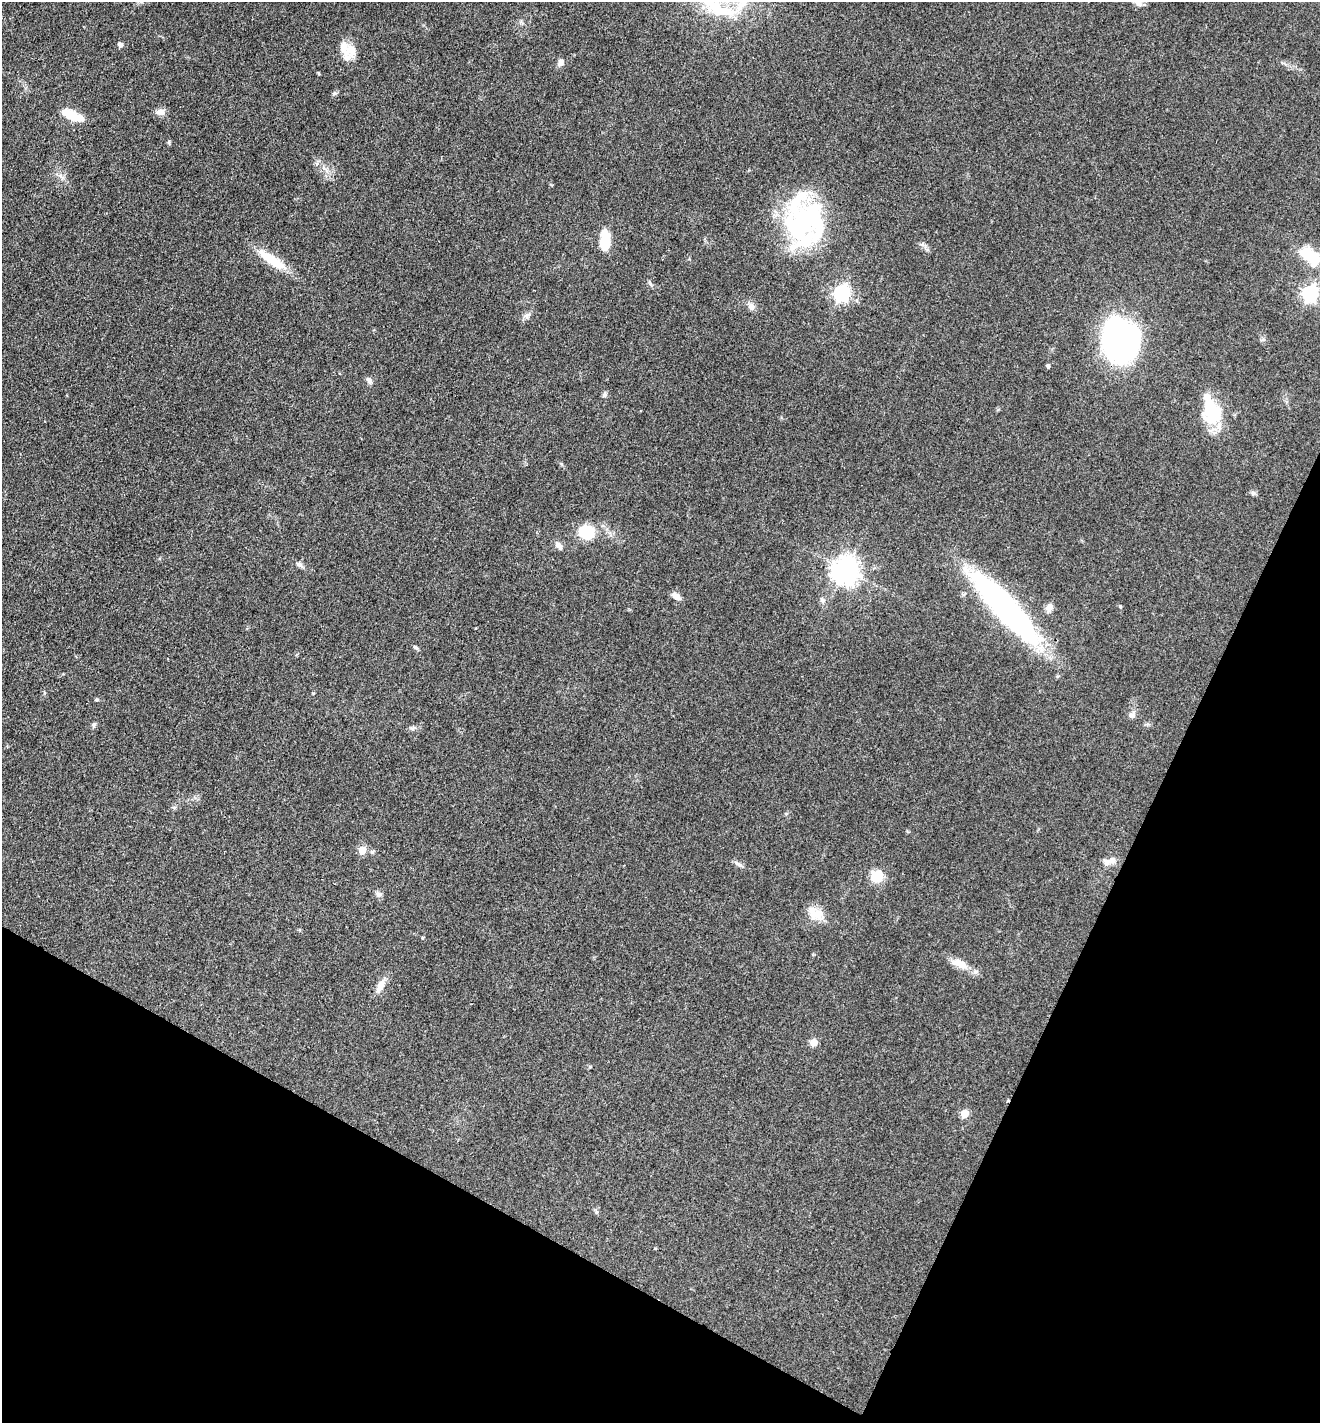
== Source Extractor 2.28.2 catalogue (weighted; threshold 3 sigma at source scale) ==
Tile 15 of 4 x 4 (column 3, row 4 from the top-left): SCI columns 2918-4235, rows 3-1423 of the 5697 x 5687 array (HDU 1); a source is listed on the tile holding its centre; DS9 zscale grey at full resolution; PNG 1322 x 1425 px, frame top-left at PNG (2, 2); no overlay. Shown black and unused: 24% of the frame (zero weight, under 3 of 4 exposures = <1% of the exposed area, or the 3 px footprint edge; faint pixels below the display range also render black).
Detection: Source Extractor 2.28.2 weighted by HDU 2 'WHT'; one run over the whole footprint, this tile lists its part. Background 0.0853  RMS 0.0057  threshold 0.0257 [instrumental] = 3 sigma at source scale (4.5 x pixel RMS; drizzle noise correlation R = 1.50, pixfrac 1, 0.05/0.05 arcsec/px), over >= 5 px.
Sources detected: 54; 2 inside a brighter object's white glare — not listed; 3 inside a brighter listed object's ellipse — not listed separately; the other 49 listed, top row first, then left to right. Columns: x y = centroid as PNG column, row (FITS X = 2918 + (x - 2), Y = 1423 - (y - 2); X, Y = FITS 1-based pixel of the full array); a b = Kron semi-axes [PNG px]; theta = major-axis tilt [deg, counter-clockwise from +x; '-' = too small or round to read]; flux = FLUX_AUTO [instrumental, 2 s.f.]
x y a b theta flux
1138 2 13 8 -54 3.7
120 45 4 4 - 2.5
352 50 19 14 -75 7
560 63 10 7 75 2.4
318 73 5 3 - 0.47
334 93 9 3 21 0.8
161 112 11 8 13 3.5
72 115 22 8 -24 16
169 142 7 4 90 0.78
802 223 57 34 44 71
605 240 22 10 86 14
1310 256 25 13 -38 22
271 259 39 12 -36 16
841 293 7 6 - 170
1310 293 7 6 - 160
751 306 10 8 -75 2.6
526 316 8 7 - 1.9
1120 340 34 27 -78 180
1048 366 4 4 - 1.4
369 380 9 6 -55 2.1
605 394 8 6 60 1.4
1211 410 38 20 -71 26
1253 493 6 6 - 1.3
586 532 15 13 -24 20
559 546 11 7 -51 2.7
299 564 10 6 -31 1.8
845 570 9 8 - 630
676 596 11 6 -35 3.7
822 600 9 6 -62 1.8
1049 607 10 8 68 3.4
1120 607 6 4 -71 0.63
1005 608 96 22 -47 140
416 647 7 5 -38 1.1
313 693 5 3 - 0.46
1132 715 9 8 - 2.2
94 725 7 6 - 1.2
413 728 7 4 71 0.97
362 850 5 5 - 14
1111 860 14 8 25 4.1
738 864 13 5 -34 2
877 876 11 9 39 15
379 894 9 6 -28 2
815 914 21 16 -35 9
422 938 4 4 - 0.63
959 964 25 10 -23 8
380 986 22 8 64 5.2
814 1043 5 5 - 7.8
965 1114 5 5 - 14
596 1212 6 4 46 0.91
Isophote crosses this tile's border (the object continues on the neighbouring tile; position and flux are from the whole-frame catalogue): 1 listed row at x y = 1138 2
Unlisted compact peaks at least as high as the median listed source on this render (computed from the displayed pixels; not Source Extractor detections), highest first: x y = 97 700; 650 283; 590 1067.